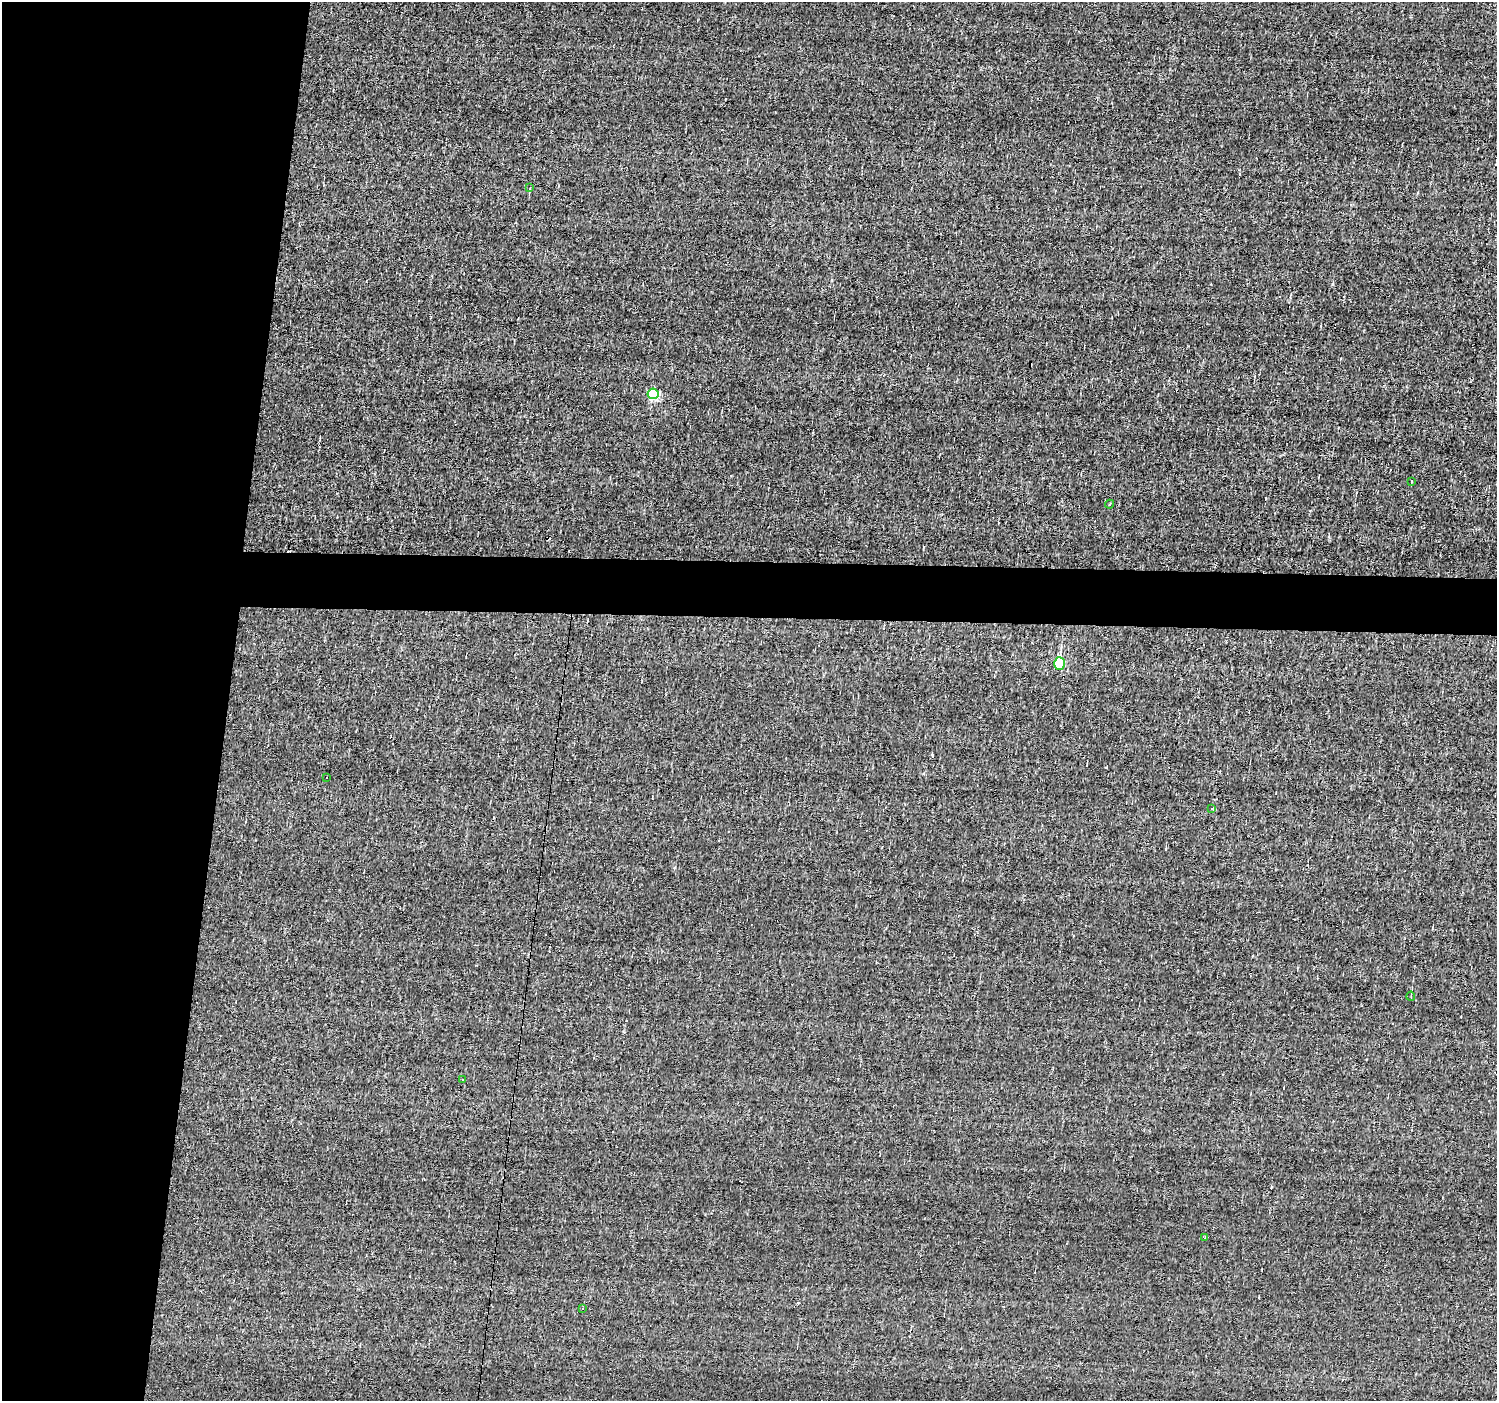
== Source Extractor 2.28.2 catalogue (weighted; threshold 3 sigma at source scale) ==
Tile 4 of 3 x 3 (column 1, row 2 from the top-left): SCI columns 1-1495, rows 1500-2898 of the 4486 x 4506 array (HDU 1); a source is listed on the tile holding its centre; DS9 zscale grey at full resolution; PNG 1499 x 1403 px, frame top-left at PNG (2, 2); each listed source drawn as its Kron ellipse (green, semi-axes under 4 px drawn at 4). Shown black and unused: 18% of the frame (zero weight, under 3 of 4 exposures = <1% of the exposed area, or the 3 px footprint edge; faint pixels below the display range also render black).
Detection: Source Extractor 2.28.2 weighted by HDU 2 'WHT'; one run over the whole footprint, this tile lists its part. Background 0.00709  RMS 0.05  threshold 0.225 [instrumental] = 3 sigma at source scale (4.5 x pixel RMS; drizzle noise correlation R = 1.50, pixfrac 1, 0.05/0.05 arcsec/px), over >= 5 px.
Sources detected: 15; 4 cosmic-ray / hot-pixel residue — neither listed nor drawn; the other 11 listed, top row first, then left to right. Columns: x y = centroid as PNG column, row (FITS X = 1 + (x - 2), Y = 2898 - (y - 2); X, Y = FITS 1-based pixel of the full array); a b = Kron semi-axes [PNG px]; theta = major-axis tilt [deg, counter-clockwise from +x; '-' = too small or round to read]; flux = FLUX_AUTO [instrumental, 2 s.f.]
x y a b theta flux
530 188 4 3 - 3.8
653 394 5 5 - 570
1411 481 4 2 - 3.5
1109 504 4 2 - 5.2
1059 664 6 5 - 440
326 778 2 2 - 3.4
1212 808 3 3 - 17
1411 996 4 3 - 4.2
463 1080 3 2 - 6.1
1205 1237 4 3 - 5.2
582 1309 3 3 - 4.9
Unlisted compact peaks at least as high as the median listed source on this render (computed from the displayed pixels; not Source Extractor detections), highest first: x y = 675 867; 476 965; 624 1032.